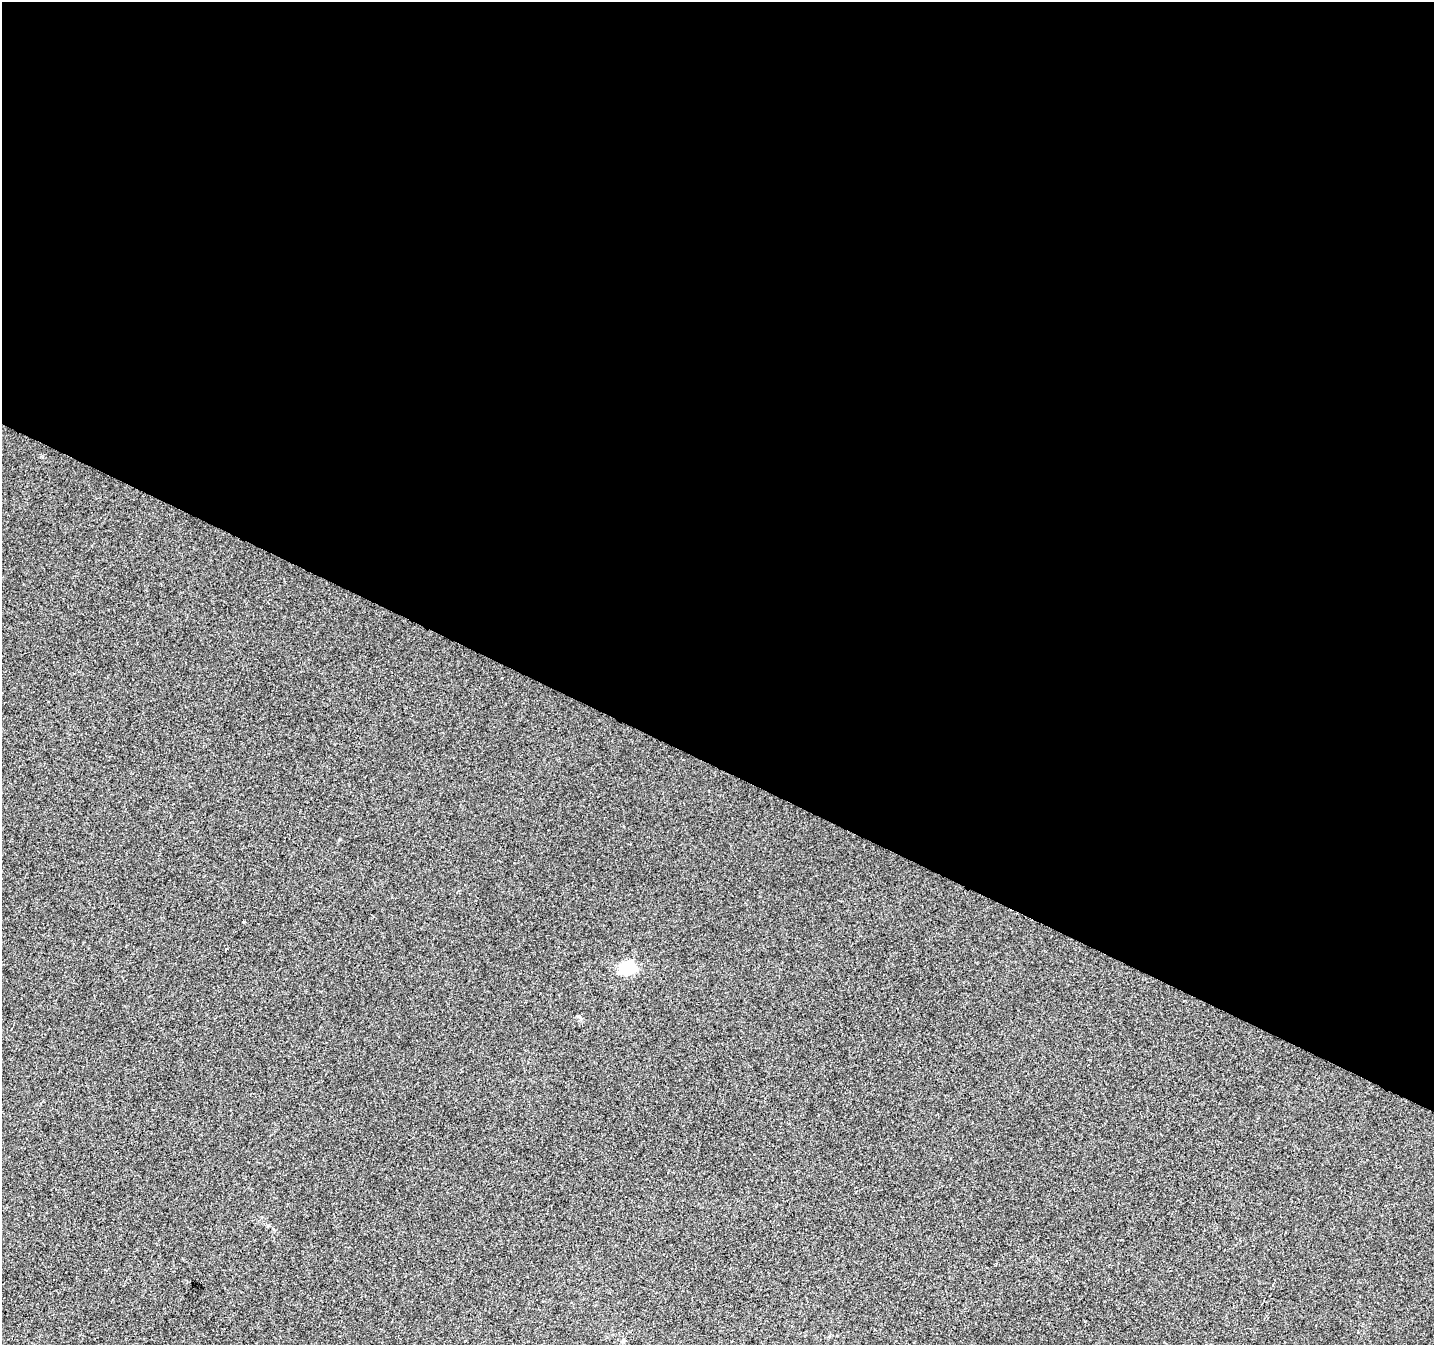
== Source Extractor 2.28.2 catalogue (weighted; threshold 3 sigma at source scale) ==
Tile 3 of 4 x 4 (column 3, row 1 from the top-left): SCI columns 2873-4304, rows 4297-5639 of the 5737 x 5840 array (HDU 1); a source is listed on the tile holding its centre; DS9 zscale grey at full resolution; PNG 1436 x 1347 px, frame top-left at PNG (2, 2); no overlay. Shown black and unused: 57% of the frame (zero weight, under 2 of 3 exposures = <1% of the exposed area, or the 3 px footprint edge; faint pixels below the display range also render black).
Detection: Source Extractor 2.28.2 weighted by HDU 2 'WHT'; one run over the whole footprint, this tile lists its part. Background 2.04e-04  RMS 0.0056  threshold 0.0252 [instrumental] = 3 sigma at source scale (4.5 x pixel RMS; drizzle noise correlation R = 1.50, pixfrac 1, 0.0396/0.0396 arcsec/px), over >= 5 px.
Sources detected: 5; all 5 listed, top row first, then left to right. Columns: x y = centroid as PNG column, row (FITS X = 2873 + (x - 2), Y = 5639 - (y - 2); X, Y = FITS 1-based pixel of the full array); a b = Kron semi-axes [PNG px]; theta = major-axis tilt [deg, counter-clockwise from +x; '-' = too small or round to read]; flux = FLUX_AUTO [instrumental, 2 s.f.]
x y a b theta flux
243 922 3 3 - 3.3
226 949 4 2 - 0.44
627 968 15 10 4 21
268 1226 5 3 - 0.62
623 1341 6 4 79 0.87